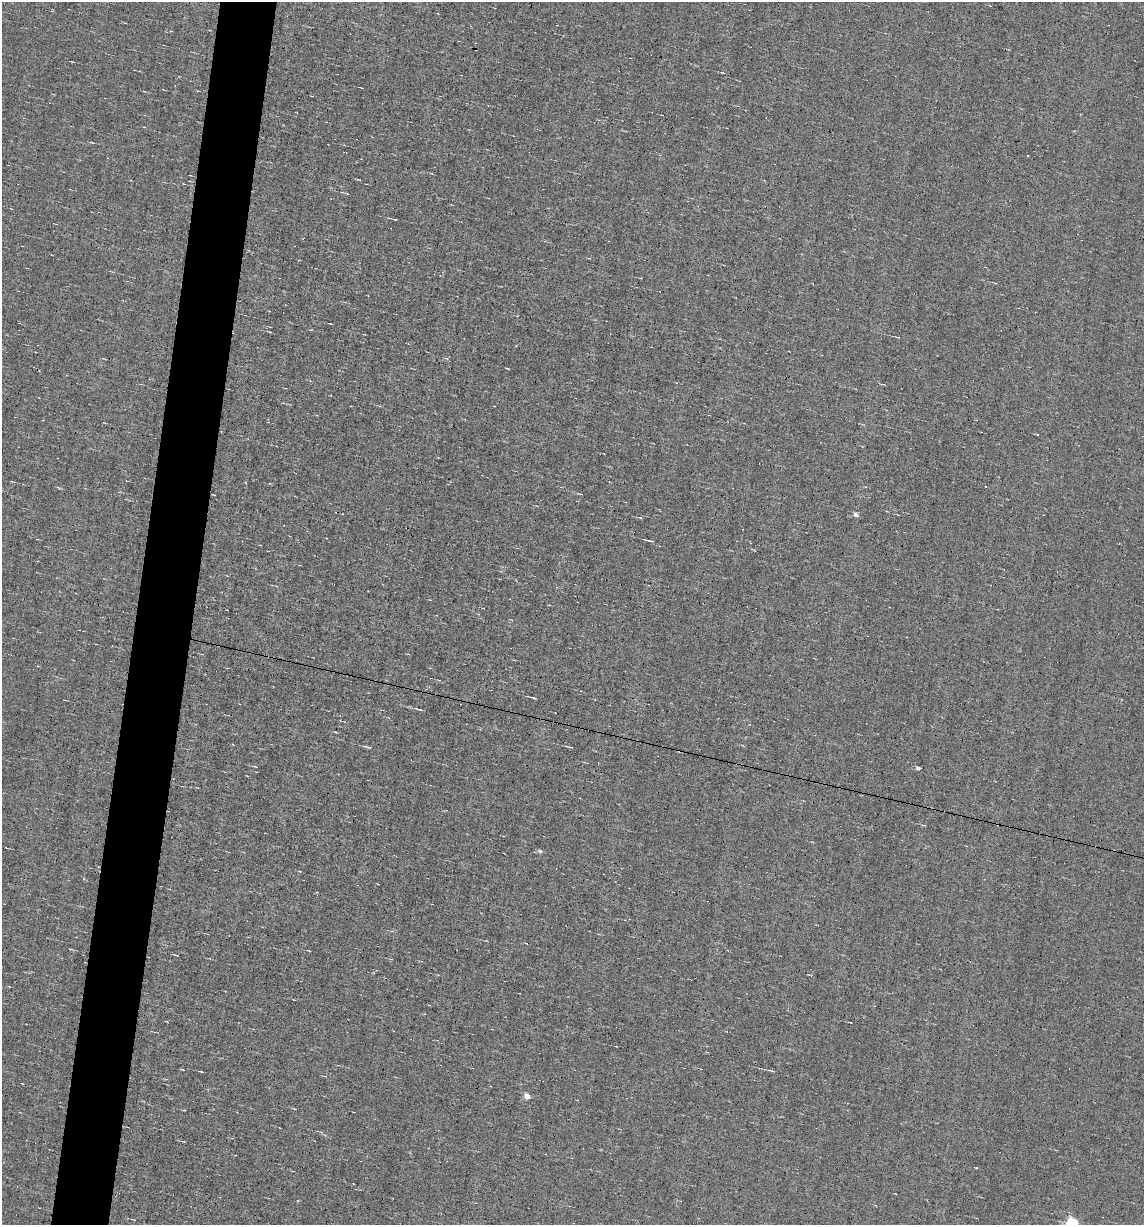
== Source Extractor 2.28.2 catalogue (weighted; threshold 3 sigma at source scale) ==
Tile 7 of 4 x 4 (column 3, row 2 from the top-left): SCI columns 2402-3543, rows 2449-3671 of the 4919 x 4895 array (HDU 1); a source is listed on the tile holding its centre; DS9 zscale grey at full resolution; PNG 1146 x 1227 px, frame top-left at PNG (2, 2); no overlay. Shown black and unused: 5% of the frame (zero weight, under 5 of 9 exposures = <1% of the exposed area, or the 3 px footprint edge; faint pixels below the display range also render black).
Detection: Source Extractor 2.28.2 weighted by HDU 2 'WHT'; one run over the whole footprint, this tile lists its part. Background 0.0012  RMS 0.038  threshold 0.157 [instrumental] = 3 sigma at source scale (4.09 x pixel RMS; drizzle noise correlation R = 1.36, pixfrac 0.8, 0.05/0.05 arcsec/px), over >= 5 px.
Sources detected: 37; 6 cosmic-ray / hot-pixel residue — not listed; the other 31 listed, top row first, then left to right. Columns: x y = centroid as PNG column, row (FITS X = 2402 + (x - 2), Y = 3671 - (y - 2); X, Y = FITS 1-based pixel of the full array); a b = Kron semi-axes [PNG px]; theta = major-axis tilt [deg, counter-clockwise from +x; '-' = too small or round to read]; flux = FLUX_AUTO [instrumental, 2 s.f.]
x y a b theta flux
71 61 5 2 - 3.4
395 219 4 2 - 5
996 283 4 2 - 3.1
898 337 5 3 - 3
446 358 6 4 -18 4.4
508 369 4 2 - 3
11 481 5 2 - 2.9
985 486 3 3 - 3.7
856 514 5 4 - 16
640 517 5 3 - 3.9
650 541 12 2 -13 7.5
439 680 4 3 - 3
534 698 6 2 -13 5.7
335 732 4 2 - 2.7
368 747 10 3 -14 6.8
570 747 8 2 -14 4.7
256 767 6 2 -19 2.7
918 768 5 4 - 9.3
540 851 6 4 -27 9.9
300 871 4 3 - 4.5
70 949 5 2 - 2.4
309 951 4 2 - 3.2
177 955 4 3 - 15
182 1069 4 2 - 2.7
772 1071 9 3 -15 7
201 1072 4 2 - 4.2
527 1096 5 4 - 47
294 1109 5 3 - 2.9
321 1132 5 3 - 3.9
183 1141 5 3 - 3.3
1072 1223 6 5 - 490
Isophote crosses this tile's border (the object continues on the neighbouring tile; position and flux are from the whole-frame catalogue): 1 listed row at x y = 1072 1223
Unlisted compact peaks at least as high as the median listed source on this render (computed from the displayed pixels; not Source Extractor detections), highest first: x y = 420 710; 722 72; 59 488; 270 332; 167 1022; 84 879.